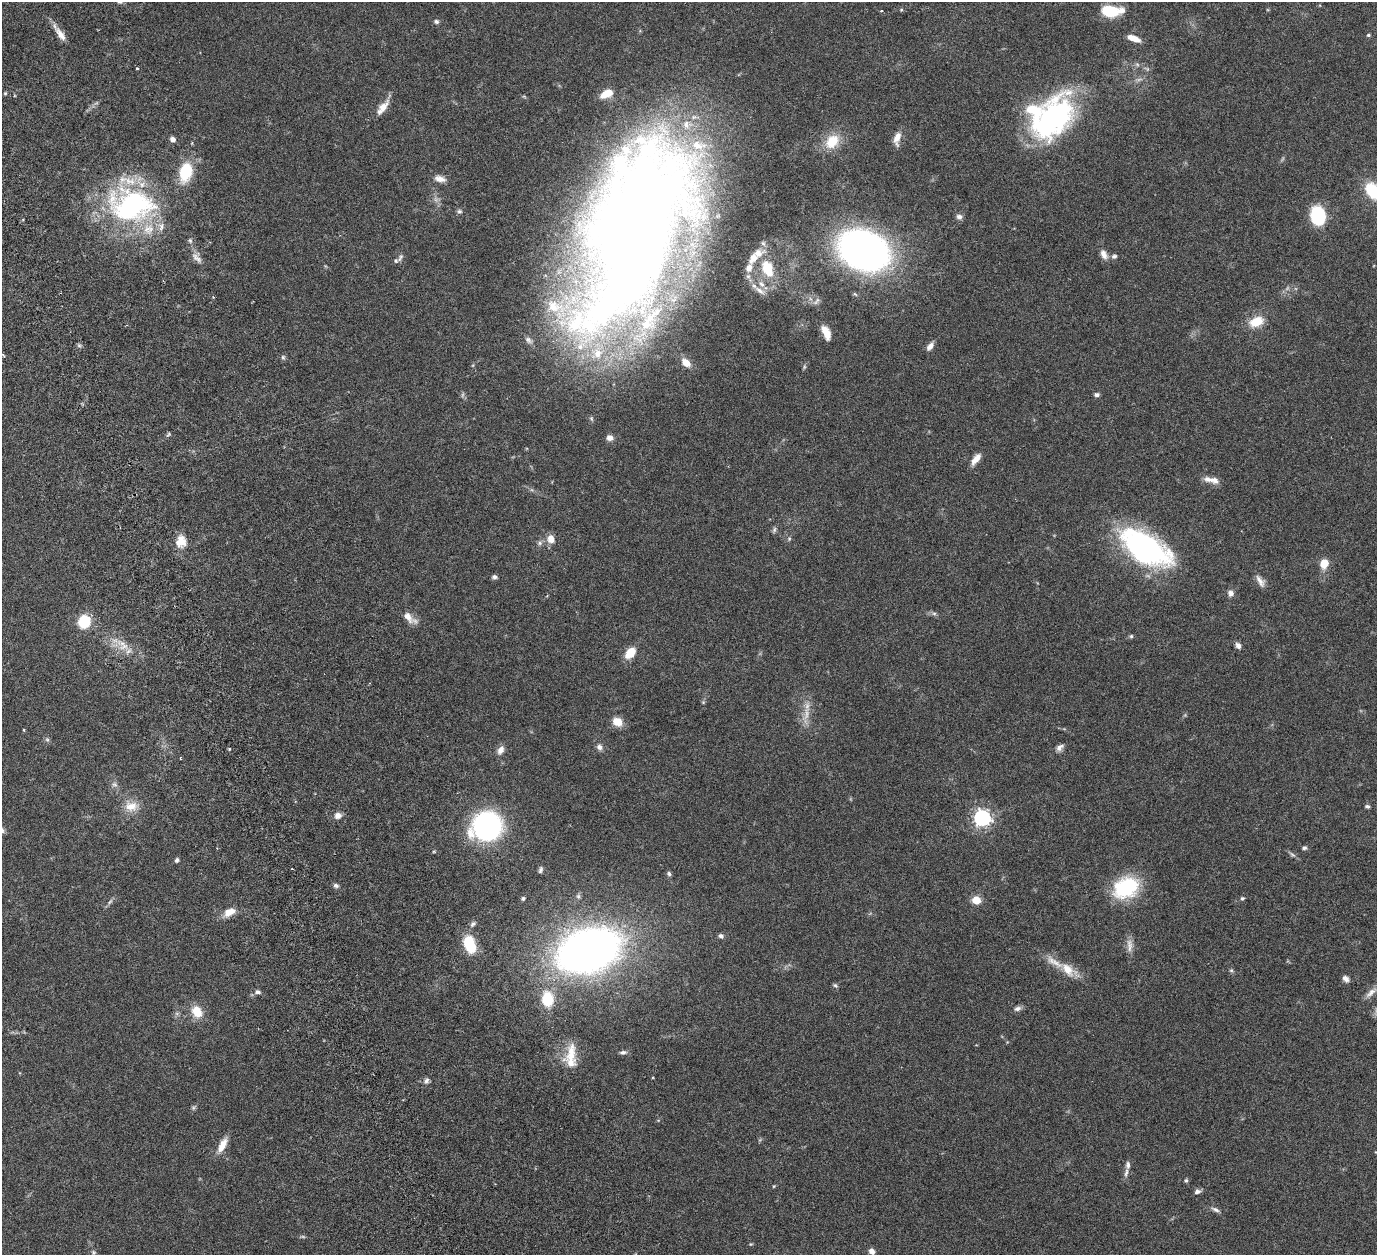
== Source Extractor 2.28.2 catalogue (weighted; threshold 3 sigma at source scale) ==
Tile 11 of 4 x 4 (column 3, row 3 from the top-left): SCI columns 2815-4189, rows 1571-2823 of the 5680 x 5541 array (HDU 1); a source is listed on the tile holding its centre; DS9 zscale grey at full resolution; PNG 1379 x 1257 px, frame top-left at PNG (2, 2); no overlay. Shown black and unused: <1% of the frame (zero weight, under 3 of 6 exposures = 5% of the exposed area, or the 3 px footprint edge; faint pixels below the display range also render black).
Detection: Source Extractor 2.28.2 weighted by HDU 2 'WHT'; one run over the whole footprint, this tile lists its part. Background 0.0534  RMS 0.0027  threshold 0.0112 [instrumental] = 3 sigma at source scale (4.09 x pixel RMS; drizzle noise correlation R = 1.36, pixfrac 0.8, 0.05/0.05 arcsec/px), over >= 5 px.
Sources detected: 138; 5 too faint to see at this stretch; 2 inside a brighter object's white glare — not listed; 15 inside a brighter listed object's ellipse — not listed separately; the other 116 listed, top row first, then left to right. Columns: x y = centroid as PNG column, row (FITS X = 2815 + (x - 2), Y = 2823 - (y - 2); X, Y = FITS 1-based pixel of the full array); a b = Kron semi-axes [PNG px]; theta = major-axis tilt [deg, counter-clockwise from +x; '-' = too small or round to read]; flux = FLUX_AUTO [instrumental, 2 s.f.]
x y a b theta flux
1111 11 20 10 0 9.4
436 22 7 6 - 0.59
60 34 22 7 -54 2.4
1368 35 4 4 - 0.36
1134 38 12 5 -21 3
1137 64 7 4 -20 0.45
137 68 3 3 - 0.35
5 93 4 4 - 0.26
606 94 15 8 26 3.8
383 107 18 9 48 2.8
1052 118 58 32 56 50
897 138 18 8 80 2.2
173 139 7 6 - 1
832 141 19 14 46 6.2
185 172 21 13 78 10
440 179 15 8 -15 1.9
1373 191 15 10 -51 13
131 205 58 41 -2 52
459 211 7 6 - 0.54
1318 216 14 11 -80 17
959 217 8 7 - 0.88
636 226 209 82 70 490
190 241 7 5 -69 0.53
763 243 8 6 -72 0.87
863 250 29 22 -22 200
1104 254 14 8 -63 1.6
1114 256 7 6 - 0.64
197 258 18 7 -41 1.6
400 258 13 6 62 0.94
749 268 13 8 70 2.5
767 268 24 15 -69 8.5
760 291 19 7 -34 1.9
817 301 12 5 56 0.68
1256 322 13 8 24 6.2
826 332 15 7 -66 3
529 340 11 7 -45 1
930 346 11 6 53 1.3
3 355 5 3 - 0.27
283 357 7 5 -69 0.46
686 363 12 8 -42 2.8
1097 395 6 5 - 0.63
168 434 8 4 46 0.41
610 438 8 7 - 1.4
976 459 16 7 54 2.1
1214 480 12 8 -27 1.7
774 530 8 5 64 0.53
551 539 10 8 -75 2.4
789 539 5 5 - 0.38
181 541 17 13 -88 3.4
540 543 7 6 - 0.67
1145 547 49 23 -31 62
1324 563 10 8 67 3.9
494 577 7 5 -8 0.61
1260 581 16 8 -56 1.6
1231 593 9 8 - 1
934 613 7 4 0 0.5
409 618 22 9 -38 2.5
84 622 10 10 - 9.5
1131 636 5 5 - 0.39
122 645 21 12 -43 4.1
1238 645 8 6 -55 1.1
630 653 12 8 48 4.9
617 722 10 8 -30 3.5
24 730 4 3 - 0.22
47 740 7 5 -68 0.52
599 747 8 7 - 1.1
1060 748 11 7 45 1.1
229 749 4 3 - 0.33
500 750 12 7 61 1.5
131 806 20 15 -8 3.9
1367 806 6 4 -9 0.47
338 815 9 8 - 1.4
982 818 7 6 - 97
487 826 27 24 16 47
2 830 9 7 -84 0.89
1304 848 6 5 - 0.52
1292 855 12 5 -35 0.64
177 860 5 4 - 0.64
292 869 3 2 - 0.18
540 870 8 4 74 0.58
669 874 6 5 - 0.51
336 886 7 6 - 0.63
1126 887 30 22 26 17
578 896 6 6 - 0.54
1242 898 5 5 - 0.46
523 899 5 5 - 0.43
976 900 8 7 - 3.8
110 902 9 4 48 0.59
230 912 15 8 27 3
473 924 9 5 46 0.69
721 936 7 6 - 0.73
469 944 15 9 -72 12
1129 945 19 8 -89 1.9
588 950 37 23 18 260
1069 970 27 13 -36 4.9
1231 970 6 5 - 0.4
1346 979 8 6 -42 1.1
835 985 7 5 -37 0.45
258 992 9 6 -1 0.82
1371 992 19 7 39 1.8
548 999 13 10 -85 8.7
1017 1008 10 6 15 0.96
197 1011 14 11 -59 4.6
623 1052 10 5 5 0.7
571 1053 29 12 84 4.9
427 1081 8 6 67 0.73
193 1108 6 5 - 0.43
222 1145 20 8 63 3.1
1126 1173 13 5 79 1
1186 1180 6 5 - 0.38
774 1186 5 3 - 0.24
1197 1191 9 6 21 0.8
1216 1210 12 5 -26 0.86
751 1244 5 4 - 0.25
872 1251 7 6 - 1.2
94 1252 7 7 - 0.6
Isophote crosses this tile's border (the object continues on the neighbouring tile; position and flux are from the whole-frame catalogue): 2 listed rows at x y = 1373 191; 2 830